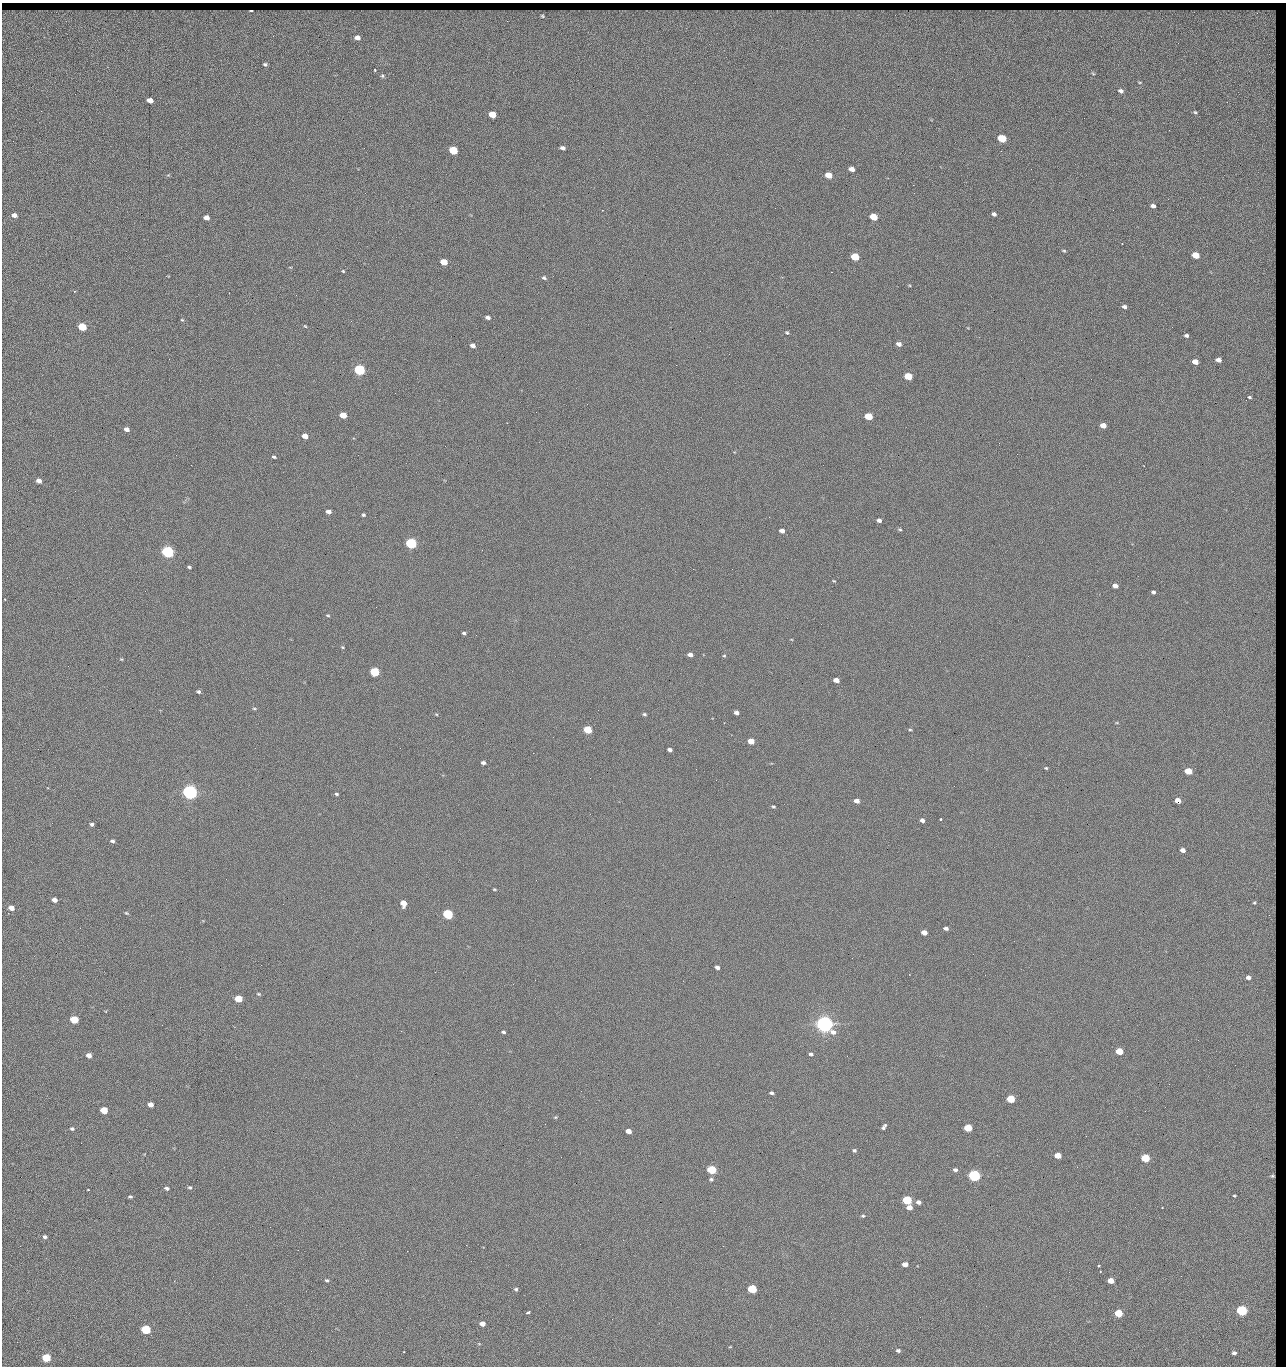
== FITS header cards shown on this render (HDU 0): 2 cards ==
NAXIS1  =                 1284 / length of data axis 1
NAXIS2  =                 1364 / length of data axis 2

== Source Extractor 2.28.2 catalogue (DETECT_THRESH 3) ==
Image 1284 x 1364 px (HDU 0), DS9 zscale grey, 1 PNG px = 1 image px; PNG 1288 x 1368 px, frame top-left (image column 1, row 1364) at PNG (2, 3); no overlay
Background 128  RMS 15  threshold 43.5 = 3 sigma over >= 5 px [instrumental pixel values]
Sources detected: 218; all 218 listed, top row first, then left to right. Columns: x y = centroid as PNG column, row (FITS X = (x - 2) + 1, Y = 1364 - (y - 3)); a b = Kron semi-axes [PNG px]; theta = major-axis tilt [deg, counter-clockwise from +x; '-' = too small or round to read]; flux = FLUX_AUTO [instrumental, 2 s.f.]
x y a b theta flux
251 11 4 2 - 1.2e+03
542 16 6 5 - 1.6e+03
1273 19 10 3 88 3.5e+03
1272 34 9 7 -56 2.8e+03
357 37 6 5 - 5.1e+03
1178 43 2 2 - 1.5e+03
265 64 4 3 - 1.5e+03
1273 64 7 4 -89 1.5e+03
375 71 3 2 - 1.4e+03
1272 71 6 5 - 2.2e+03
382 76 5 4 - 1.4e+03
1273 87 8 3 67 1.1e+03
1121 91 5 4 - 2.8e+03
150 100 5 4 - 8.6e+03
1274 107 5 3 - 8.2e+02
1195 112 4 3 - 1.0e+03
492 114 5 4 - 2.3e+04
1169 130 2 2 - 1.2e+03
1002 138 6 5 - 4.4e+04
562 148 5 4 - 3.6e+03
453 150 5 5 - 5.4e+04
852 169 5 4 - 6.4e+03
1031 169 2 2 - 1.8e+03
828 175 5 4 - 1.6e+04
913 185 2 2 - 1.8e+04
1153 206 5 4 - 3.7e+03
775 208 2 2 - 4.5e+02
1113 210 3 2 - 8.7e+02
994 214 4 4 - 2.6e+03
14 215 5 4 - 4.9e+03
206 217 5 4 - 6.4e+03
873 217 5 4 - 2.8e+04
1273 225 4 2 - 7.6e+02
1064 251 5 3 - 1.1e+03
1196 255 5 4 - 2.4e+04
855 257 5 4 - 4.1e+04
444 262 5 4 - 2.0e+04
343 271 4 3 - 9.3e+02
831 272 2 2 - 2.7e+04
544 278 6 5 - 2.0e+03
74 291 3 2 - 1.1e+03
296 295 3 2 - 7.6e+02
1273 296 10 3 -84 1.8e+03
1124 307 5 4 - 2.9e+03
488 317 6 4 -15 3.2e+03
182 320 4 4 - 9.7e+02
305 326 5 3 - 8.8e+02
82 327 5 4 - 5.1e+04
839 330 3 2 - 7.1e+02
700 331 2 2 - 3.2e+03
787 333 5 3 - 1.2e+03
1186 335 4 3 - 2.1e+03
899 344 5 4 - 4.0e+03
473 345 5 4 - 4.9e+03
1274 351 8 3 -85 1.3e+03
729 354 2 2 - 4.6e+02
1218 360 5 4 - 4.1e+03
1195 362 5 4 - 9.5e+03
360 370 6 5 - 1.6e+05
908 376 5 4 - 3.9e+04
1249 397 4 3 - 1.3e+03
1246 400 2 2 - 1.3e+03
343 415 5 4 - 2.0e+04
868 416 5 4 - 3.3e+04
1103 425 5 4 - 1.0e+04
126 429 5 4 - 4.8e+03
305 436 5 4 - 9.4e+03
1273 442 4 2 - 5.7e+02
999 443 2 2 - 3.3e+03
1017 454 2 2 - 4.1e+02
176 455 2 2 - 3.2e+03
274 457 5 3 - 1.5e+03
39 481 5 4 - 6.1e+03
1274 481 11 3 85 2.0e+03
75 491 3 2 - 9.6e+02
328 512 5 4 - 5.2e+03
363 515 4 3 - 1.5e+03
769 517 2 2 - 5.9e+02
1274 519 7 3 -71 1.1e+03
879 520 5 4 - 3.3e+03
900 529 5 4 - 1.4e+03
782 531 5 4 - 4.9e+03
411 543 5 5 - 1.9e+05
482 550 2 2 - 2.6e+03
168 552 5 5 - 3.2e+05
189 567 5 3 - 1.4e+03
732 569 2 2 - 6.9e+02
834 581 4 3 - 8.4e+02
1115 586 5 4 - 5.5e+03
1273 591 4 2 - 6.6e+02
1153 592 4 3 - 2.1e+03
328 615 4 3 - 1.1e+03
464 633 4 3 - 1.6e+03
342 647 4 4 - 9.8e+02
690 655 5 4 - 5.2e+03
724 656 4 4 - 1.1e+03
121 659 4 4 - 9.5e+02
374 672 5 4 - 9.1e+04
836 680 5 4 - 7.4e+03
198 692 5 3 - 1.9e+03
254 708 5 3 - 1.1e+03
736 713 5 4 - 4.1e+03
436 714 5 3 - 9.8e+02
644 714 5 4 - 1.5e+03
1117 723 5 3 - 9.1e+02
587 730 5 4 - 4.8e+04
910 730 5 4 - 1.2e+03
696 740 2 2 - 7.4e+02
751 741 5 4 - 1.4e+04
670 750 4 3 - 3.5e+03
533 753 2 2 - 3.1e+03
483 763 4 3 - 2.6e+03
1046 768 5 4 - 1.1e+03
696 769 2 2 - 2.1e+03
1188 771 5 4 - 2.6e+04
716 780 2 2 - 2.6e+03
190 792 6 5 - 7.0e+05
337 794 4 3 - 1.4e+03
1274 794 10 3 -81 1.3e+03
1178 800 5 4 - 1.2e+04
857 801 5 4 - 6.0e+03
773 807 4 3 - 1.2e+03
940 819 3 2 - 1.3e+03
922 820 5 4 - 4.0e+03
92 824 4 4 - 2.1e+03
112 841 5 4 - 2.2e+03
1274 842 12 3 86 2.2e+03
1183 850 4 4 - 5.7e+03
494 889 4 3 - 9.9e+02
54 900 5 4 - 5.6e+03
403 903 5 5 - 1.3e+04
1254 903 6 6 - 1.6e+03
1273 907 4 3 - 9.8e+02
11 908 5 4 - 9.7e+03
126 913 6 3 -26 1.1e+03
448 914 5 4 - 1.2e+05
946 928 4 3 - 2.9e+03
924 932 5 4 - 9.6e+03
717 967 4 4 - 3.5e+03
1248 977 4 4 - 4.1e+03
513 984 2 2 - 2.1e+03
258 994 5 3 - 1.1e+03
238 999 5 4 - 3.3e+04
74 1020 5 4 - 5.3e+04
824 1024 6 5 - 1.1e+06
1274 1027 12 3 -79 1.6e+03
401 1031 2 2 - 5.6e+03
503 1032 4 3 - 1.9e+03
1119 1051 5 4 - 2.8e+04
811 1054 5 4 - 2.2e+03
89 1055 5 4 - 6.2e+03
847 1056 3 2 - 1.4e+03
1235 1065 2 2 - 1.5e+03
1274 1083 13 3 90 1.8e+03
1169 1084 2 2 - 2.6e+03
771 1093 5 4 - 2.2e+03
1011 1099 5 4 - 4.8e+04
150 1105 5 4 - 7.3e+03
104 1110 5 4 - 3.1e+04
1145 1111 3 2 - 9.1e+02
555 1117 5 4 - 1.1e+03
719 1120 2 2 - 9.5e+02
884 1127 6 3 54 2.4e+03
968 1128 5 4 - 4.4e+04
72 1129 5 4 - 1.8e+03
628 1131 5 4 - 8.6e+03
1274 1134 9 3 -88 2.1e+03
1086 1136 2 2 - 4.7e+02
81 1143 2 2 - 2.4e+03
854 1150 5 4 - 1.9e+03
1058 1155 5 4 - 1.7e+04
561 1157 2 2 - 9.3e+02
1145 1158 5 4 - 5.8e+04
1077 1167 3 2 - 1.1e+03
712 1170 5 4 - 7.8e+04
955 1170 5 4 - 2.6e+03
974 1176 5 5 - 2.7e+05
1272 1176 6 5 - 2.8e+03
711 1179 6 5 - 1.8e+03
190 1187 6 5 - 1.7e+03
167 1188 5 4 - 2.5e+03
88 1190 3 2 - 8.1e+02
1234 1195 3 2 - 8.7e+02
130 1196 4 3 - 1.5e+03
907 1200 5 4 - 8.4e+04
918 1202 5 4 - 3.8e+03
909 1207 5 4 - 9.4e+03
1162 1207 2 2 - 6.4e+03
863 1216 4 4 - 1.3e+03
270 1227 2 2 - 2.2e+03
1273 1227 8 3 67 1.4e+03
45 1237 4 4 - 2.3e+03
466 1245 2 2 - 7.0e+03
298 1250 2 2 - 1.8e+03
407 1251 2 2 - 5.4e+03
905 1264 5 4 - 8.9e+03
1098 1266 3 2 - 1.2e+03
1274 1270 6 3 -72 8.9e+02
1100 1272 3 2 - 6.1e+02
327 1280 5 4 - 1.5e+03
1111 1281 5 4 - 1.4e+04
516 1289 4 4 - 1.6e+03
752 1289 5 4 - 8.0e+04
573 1300 2 2 - 5.3e+02
986 1306 2 2 - 2.8e+03
1242 1310 5 4 - 1.9e+05
528 1312 5 3 - 3.1e+03
1118 1313 5 4 - 4.6e+04
612 1319 2 2 - 7.8e+02
1273 1321 3 2 - 6.5e+02
482 1324 5 4 - 7.6e+03
146 1329 5 5 - 1.0e+05
730 1347 4 3 - 6.9e+02
898 1350 5 4 - 2.2e+03
311 1351 2 2 - 1.4e+03
404 1352 3 2 - 8.7e+02
1234 1353 4 3 - 2.8e+03
46 1358 5 5 - 5.5e+04

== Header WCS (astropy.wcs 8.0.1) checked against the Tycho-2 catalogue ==
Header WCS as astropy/WCSLIB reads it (CRVAL/CRPIX/CD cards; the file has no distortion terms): RA---TAN/DEC--TAN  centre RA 15:41:43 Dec +51:58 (235.43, +51.97 deg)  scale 1.26 arcsec/px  FOV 26.9' x 28.5'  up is +92 deg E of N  parity flipped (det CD > 0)
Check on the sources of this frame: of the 60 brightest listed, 11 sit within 2.0 arcsec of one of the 15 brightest Tycho-2 stars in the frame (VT <= 12.38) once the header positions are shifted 0.28 arcsec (0.27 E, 0.06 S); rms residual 0.83 arcsec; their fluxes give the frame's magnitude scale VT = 24.55 - 2.5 log10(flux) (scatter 0.17 mag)
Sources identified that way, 11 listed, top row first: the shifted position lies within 2.0 arcsec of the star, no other Tycho-2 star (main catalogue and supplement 1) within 4.0 arcsec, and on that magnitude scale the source's flux lands within +1.5 / -3 mag of the star's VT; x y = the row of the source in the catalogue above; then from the Tycho-2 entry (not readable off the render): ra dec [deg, ICRS J2000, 3 dp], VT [Tycho-2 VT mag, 2 dp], TYC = Tycho-2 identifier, HIP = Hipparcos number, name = IAU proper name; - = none
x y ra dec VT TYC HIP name
360 370 235.614 +52.064 11.61 3489-1132-1 - -
411 543 235.514 +52.049 11.19 3489-1407-1 - -
168 552 235.515 +52.133 11.12 3489-1380-1 - -
190 792 235.378 +52.130 9.31 3489-1322-1 76850 -
448 914 235.303 +52.042 11.52 3489-958-1 - -
824 1024 235.232 +51.912 9.59 3489-824-1 - -
974 1176 235.143 +51.862 10.97 3489-1016-1 - -
907 1200 235.131 +51.886 12.29 3489-908-1 - -
752 1289 235.084 +51.941 11.45 3489-1346-1 - -
1242 1310 235.062 +51.771 11.53 3489-1453-1 - -
146 1329 235.075 +52.152 11.74 3489-912-1 - -